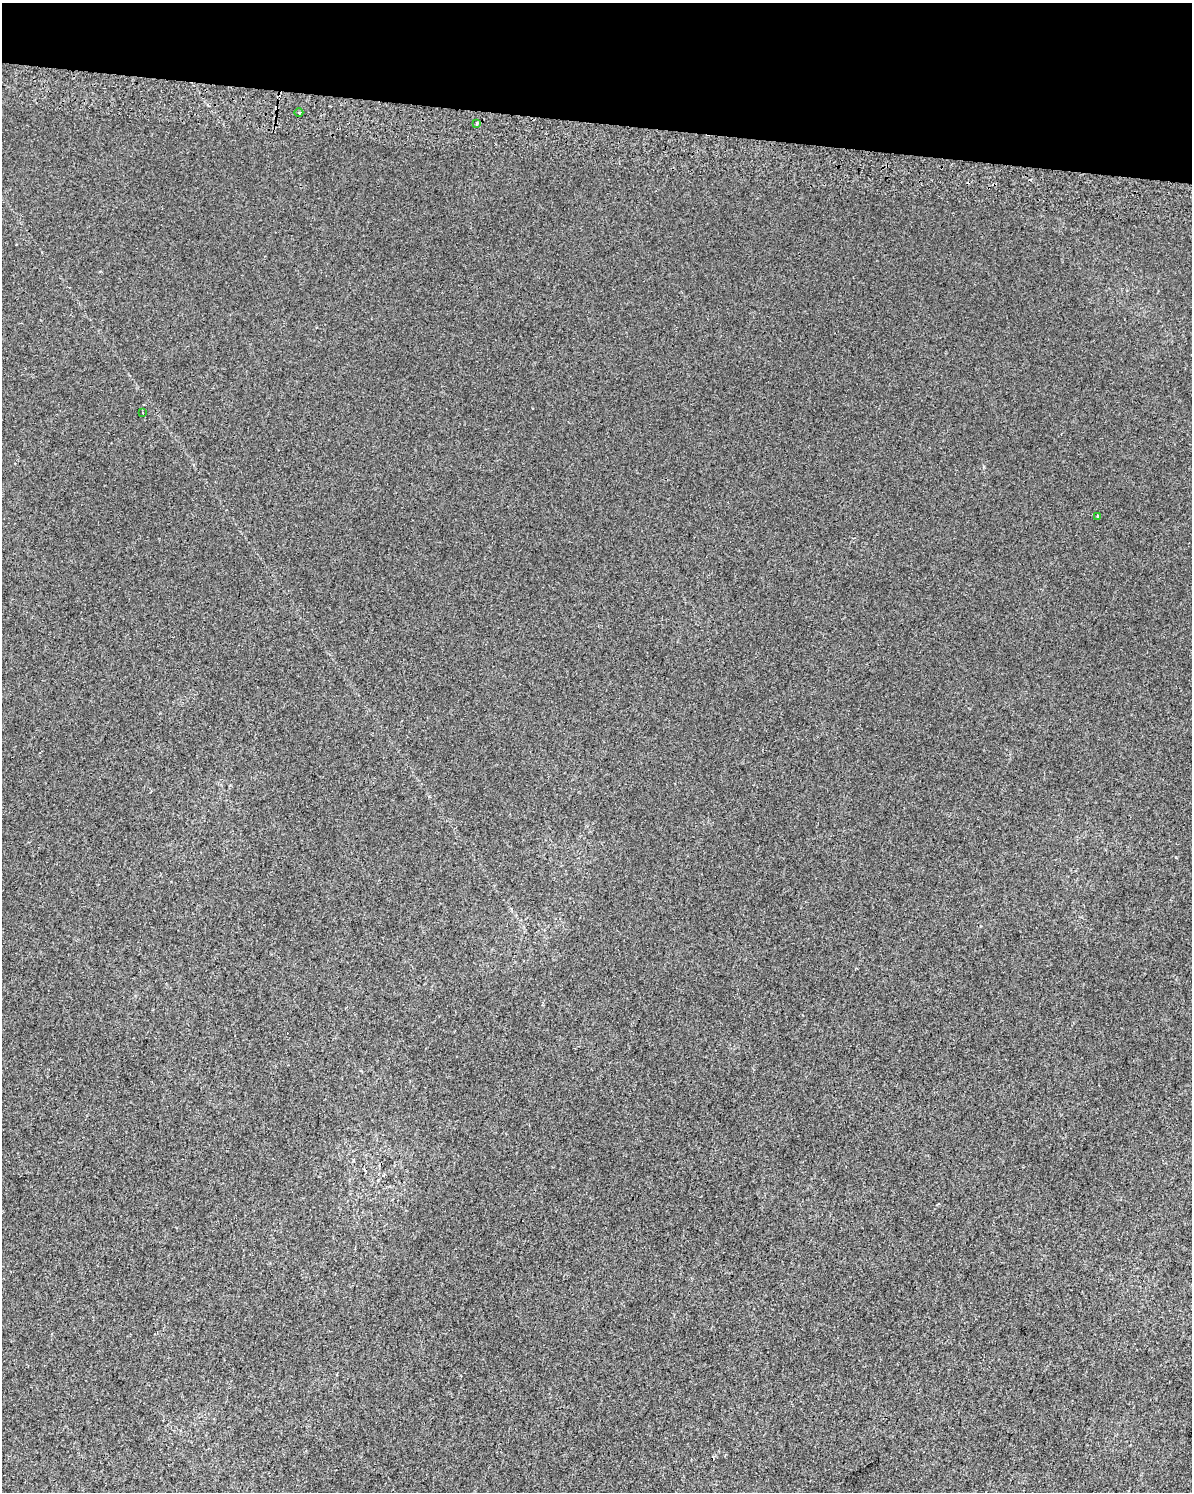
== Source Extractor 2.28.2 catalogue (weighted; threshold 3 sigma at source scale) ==
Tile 2 of 4 x 3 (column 2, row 1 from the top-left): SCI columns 1205-2394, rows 3312-4801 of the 4806 x 5072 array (HDU 1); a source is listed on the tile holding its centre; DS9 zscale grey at full resolution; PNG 1194 x 1494 px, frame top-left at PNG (2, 3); each listed source drawn as its Kron ellipse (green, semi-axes under 4 px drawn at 4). Shown black and unused: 8% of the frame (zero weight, under 2 of 3 exposures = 3% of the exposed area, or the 3 px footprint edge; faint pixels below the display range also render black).
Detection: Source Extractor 2.28.2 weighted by HDU 2 'WHT'; one run over the whole footprint, this tile lists its part. Background 2.86e-04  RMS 0.0053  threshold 0.0239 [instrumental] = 3 sigma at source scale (4.5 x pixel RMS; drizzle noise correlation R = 1.50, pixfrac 1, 0.0396/0.0396 arcsec/px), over >= 5 px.
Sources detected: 5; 1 cosmic-ray / hot-pixel residue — neither listed nor drawn; the other 4 listed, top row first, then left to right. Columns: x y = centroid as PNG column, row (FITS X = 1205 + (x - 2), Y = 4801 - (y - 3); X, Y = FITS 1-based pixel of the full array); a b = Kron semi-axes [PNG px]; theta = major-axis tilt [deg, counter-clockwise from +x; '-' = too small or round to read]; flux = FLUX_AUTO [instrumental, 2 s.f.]
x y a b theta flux
299 113 4 3 - 0.56
476 123 3 2 - 0.78
143 412 3 2 - 0.55
1097 516 3 3 - 0.48